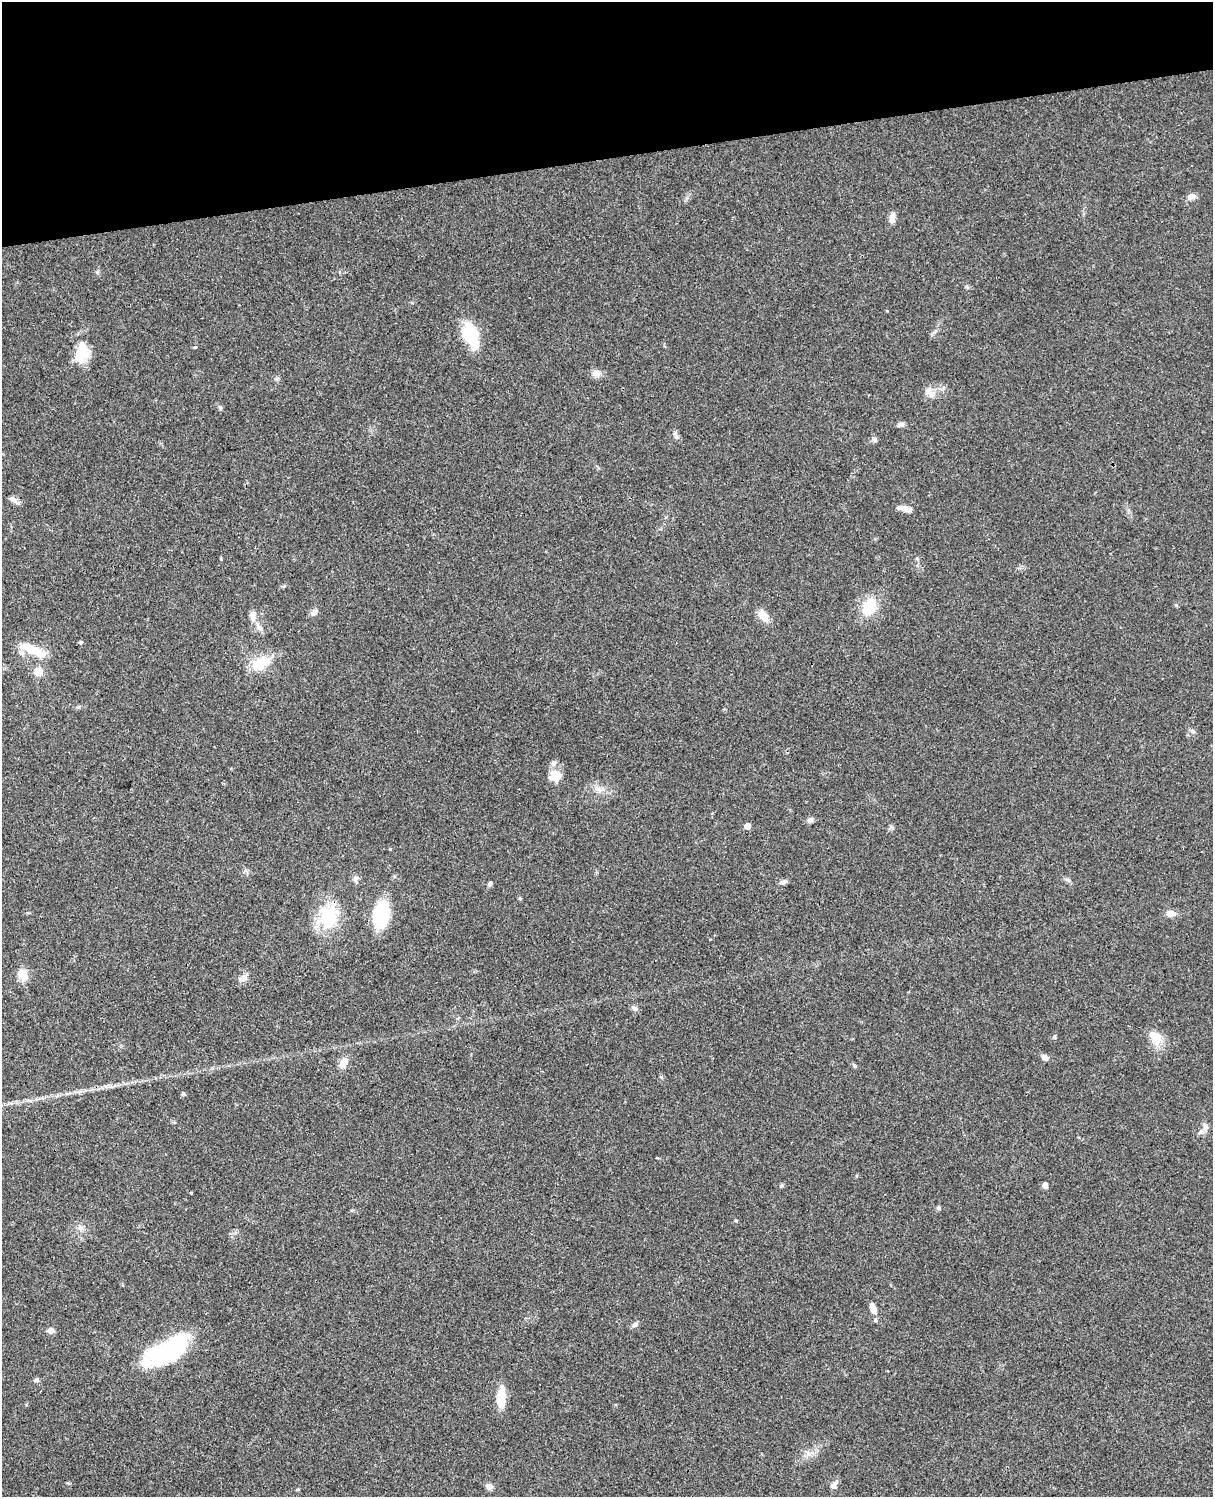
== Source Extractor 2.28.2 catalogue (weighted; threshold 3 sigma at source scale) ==
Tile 3 of 4 x 3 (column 3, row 1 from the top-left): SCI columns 2544-3754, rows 3267-4761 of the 5085 x 4925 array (HDU 1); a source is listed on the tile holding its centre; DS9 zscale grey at full resolution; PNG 1215 x 1499 px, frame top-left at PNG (2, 2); no overlay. Shown black and unused: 10% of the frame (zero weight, under 3 of 4 exposures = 6% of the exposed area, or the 3 px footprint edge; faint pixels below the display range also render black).
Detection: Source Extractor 2.28.2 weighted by HDU 2 'WHT'; one run over the whole footprint, this tile lists its part. Background 0.0895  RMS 0.0062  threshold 0.0278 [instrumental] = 3 sigma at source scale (4.5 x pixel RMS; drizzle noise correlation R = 1.50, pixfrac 1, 0.05/0.05 arcsec/px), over >= 5 px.
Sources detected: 56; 1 inside a brighter object's white glare — not listed; the other 55 listed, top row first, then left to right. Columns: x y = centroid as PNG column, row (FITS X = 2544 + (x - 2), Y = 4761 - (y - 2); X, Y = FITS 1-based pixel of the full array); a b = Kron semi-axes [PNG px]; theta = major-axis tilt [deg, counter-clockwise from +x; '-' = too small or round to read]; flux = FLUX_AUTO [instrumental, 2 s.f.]
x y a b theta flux
1192 197 10 8 15 3
892 219 13 7 86 3.9
470 335 26 14 -70 28
195 347 4 3 - 0.91
82 354 23 13 78 16
596 373 11 9 -5 3.8
931 394 11 8 62 3.9
220 408 6 5 - 1
900 424 9 5 17 1.7
676 437 8 6 -71 1.8
875 439 8 6 -46 1.7
14 500 15 5 -38 2.5
905 509 18 5 -12 4.5
869 606 26 17 60 16
314 613 10 6 43 2.6
253 616 15 7 -82 3.6
763 616 14 9 -51 6.9
259 628 11 7 -53 3
81 642 4 4 - 0.93
33 649 31 9 -23 15
260 663 21 13 27 17
38 672 10 9 - 5.7
1193 731 7 5 -46 1.3
556 775 18 14 -50 8.5
599 789 9 6 -20 2.8
810 820 9 7 19 1.9
747 826 5 5 - 5.9
356 879 10 7 77 2.2
1068 880 8 5 -27 1.5
783 882 11 5 13 1.7
490 884 6 5 - 1.6
1170 913 10 8 -3 3.7
381 914 20 12 79 53
328 917 31 23 84 29
23 974 13 9 -63 8
244 978 10 8 88 3
634 1008 9 6 -29 1.7
1157 1039 19 14 87 8.5
1045 1058 8 6 -36 2.5
343 1063 12 8 62 6.2
854 1065 7 4 -47 0.88
183 1094 6 5 - 0.96
1205 1127 11 6 -67 2.4
1045 1185 5 4 - 4.2
939 1208 6 5 - 1.1
80 1227 10 5 -45 2.1
873 1308 14 7 -74 5
635 1325 8 5 37 1.5
50 1330 7 6 - 3.5
169 1352 52 21 19 60
36 1380 7 5 22 1.1
501 1398 23 9 90 13
809 1453 8 5 -28 2.2
834 1485 12 6 54 2.8
489 1486 7 6 - 3.1
Unlisted compact peaks at least as high as the median listed source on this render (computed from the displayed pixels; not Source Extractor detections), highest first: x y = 1176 605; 736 1221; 661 1077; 967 287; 390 849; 97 272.